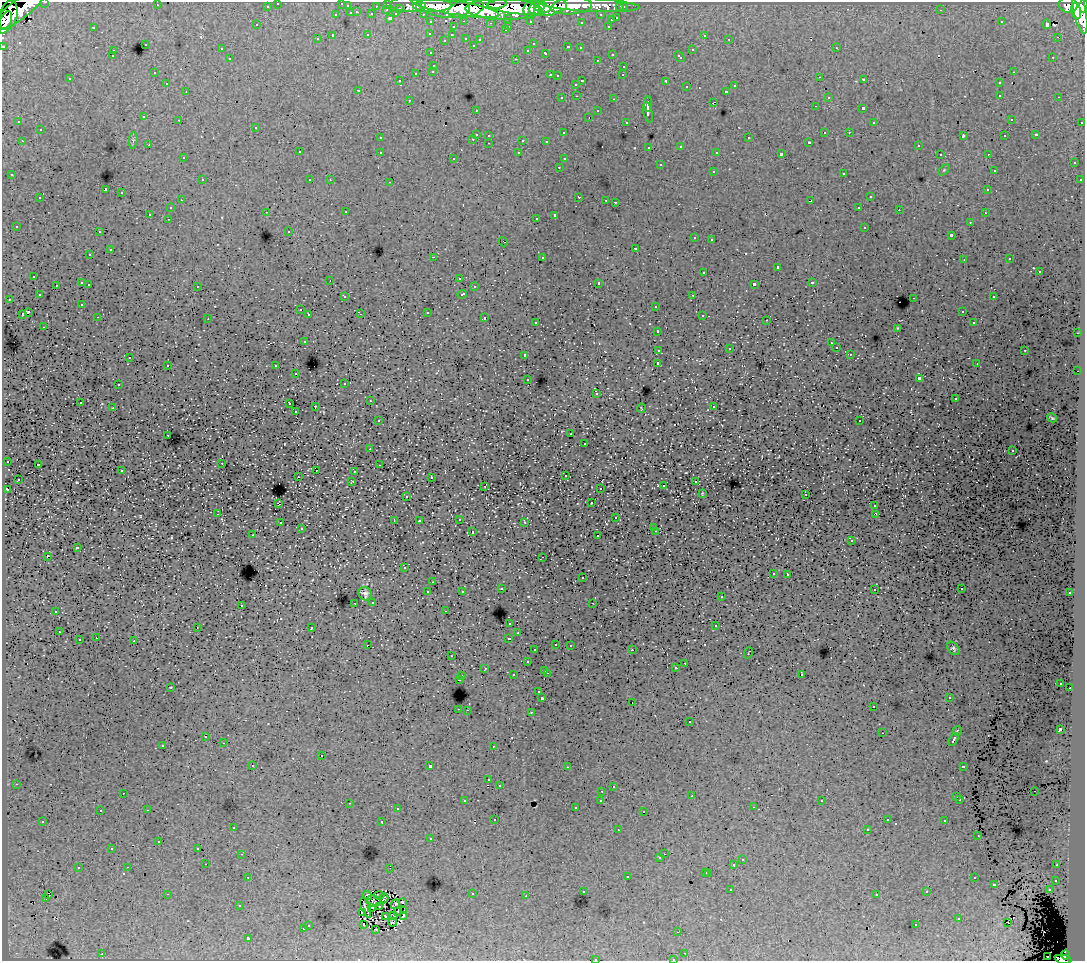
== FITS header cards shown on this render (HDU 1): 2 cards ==
NAXIS1  =                 1083
NAXIS2  =                  959

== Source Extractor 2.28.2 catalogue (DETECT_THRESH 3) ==
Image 1083 x 959 px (HDU 1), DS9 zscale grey, 1 PNG px = 1 image px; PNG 1087 x 963 px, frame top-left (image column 1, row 959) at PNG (2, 2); each listed source drawn as its Kron ellipse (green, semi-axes under 4 px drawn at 4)
Background 130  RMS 1.2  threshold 3.7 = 3 sigma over >= 5 px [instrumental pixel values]
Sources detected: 548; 2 with non-positive FLUX_AUTO (blend fragments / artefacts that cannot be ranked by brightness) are neither listed nor drawn; of the other 546, the 500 brightest by FLUX_AUTO listed and drawn (46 fainter detections omitted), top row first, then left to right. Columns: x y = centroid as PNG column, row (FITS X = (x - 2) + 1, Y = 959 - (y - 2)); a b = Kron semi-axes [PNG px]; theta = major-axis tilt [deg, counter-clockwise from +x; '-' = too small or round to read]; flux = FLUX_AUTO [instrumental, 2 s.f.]
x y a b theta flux
45 2 3 2 - 3600
278 3 3 3 - 2700
342 3 3 2 - 280
388 4 3 3 - 5400
497 4 10 3 10 80000
157 5 3 2 - 120
408 5 18 7 -5 23000
540 5 6 4 31 70000
590 5 49 6 -3 120000
1068 5 9 8 - 110000
267 6 3 3 - 1500
347 6 3 3 - 980
376 6 3 2 - 1100
432 6 19 6 1 210000
445 6 25 11 -7 180000
572 6 20 8 5 170000
1084 6 6 3 86 74000
519 7 32 7 -5 310000
548 7 19 8 9 340000
620 7 3 3 - 1200
623 7 3 3 - 2100
400 8 3 3 - 920
455 8 45 7 -10 380000
466 9 18 8 11 320000
503 9 38 10 -1 860000
532 9 9 7 60 190000
1080 9 25 6 -79 310000
19 10 30 9 36 360000
387 10 3 2 - 250
941 10 3 2 - 74
538 11 4 3 - 67000
1076 11 8 4 -79 200000
357 12 3 3 - 500
351 13 3 3 - 830
372 14 3 3 - 1200
396 14 4 3 - 1200
423 14 3 2 - 1800
8 15 15 8 77 300000
336 15 3 3 - 400
601 15 3 3 - 2000
390 18 3 3 - 1400
508 18 3 3 - 1200
617 18 3 3 - 710
611 20 3 3 - 410
464 21 3 2 - 290
530 21 3 3 - 1500
5 22 12 6 72 200000
431 22 3 3 - 2700
581 22 3 3 - 190
1001 22 3 2 - 78
490 23 3 2 - 100
1047 24 4 3 - 570
257 25 3 2 - 99
509 26 3 2 - 570
608 26 3 2 - 480
93 27 3 3 - 820
453 27 3 3 - 420
505 30 3 3 - 210
430 33 3 3 - 230
368 35 3 3 - 600
452 35 3 2 - 260
704 35 3 3 - 360
333 36 3 3 - 1600
1057 37 2 2 - 110
466 38 3 3 - 380
317 39 3 3 - 150
480 39 3 3 - 220
729 39 2 2 - 72
445 40 3 2 - 72
145 44 3 3 - 500
533 44 3 2 - 140
473 45 3 3 - 160
3 46 3 3 - 5900
568 47 4 3 - 660
580 48 3 3 - 220
836 48 3 2 - 280
221 49 3 3 - 260
528 50 3 3 - 220
692 50 3 3 - 540
113 51 3 2 - 270
431 53 3 3 - 290
546 53 4 3 - 430
612 54 3 3 - 370
112 56 3 3 - 180
679 57 6 3 -44 520
1053 57 3 2 - 110
230 59 3 3 - 330
516 59 3 2 - 640
597 60 3 2 - 220
434 65 3 3 - 440
624 66 3 3 - 310
433 71 3 3 - 330
1013 72 3 2 - 340
154 73 3 2 - 150
416 73 3 3 - 520
550 75 3 2 - 430
623 75 3 2 - 82
557 76 3 3 - 140
820 77 3 2 - 150
70 79 3 3 - 300
864 80 3 3 - 270
399 81 3 3 - 250
582 81 3 2 - 680
666 81 4 3 - 1100
167 83 3 2 - 220
999 83 3 3 - 290
576 84 3 3 - 310
735 86 3 3 - 420
687 87 3 3 - 300
358 90 3 3 - 160
186 91 3 2 - 180
727 91 3 3 - 400
1000 95 3 2 - 390
577 96 3 2 - 310
828 97 3 3 - 290
1059 97 3 2 - 260
562 98 3 2 - 210
614 99 3 2 - 470
409 100 3 2 - 290
713 102 4 2 - 620
648 104 8 2 -89 2600
815 106 3 2 - 120
863 108 3 3 - 1700
476 110 3 2 - 230
598 111 3 3 - 330
648 112 10 3 -77 3200
144 117 3 3 - 390
589 117 3 2 - 80
1011 119 3 3 - 260
179 120 3 2 - 260
19 122 3 3 - 190
626 122 3 3 - 190
874 122 3 3 - 160
1082 122 3 2 - 870
256 127 3 3 - 240
40 130 3 3 - 550
825 132 3 2 - 640
849 132 3 2 - 190
564 133 3 3 - 190
476 134 3 3 - 1100
1036 134 3 2 - 80
489 135 3 2 - 270
963 136 4 2 - 770
1005 136 3 3 - 280
380 138 3 3 - 330
749 138 3 3 - 550
473 139 3 2 - 390
133 140 8 3 85 140
523 140 3 3 - 940
22 141 3 2 - 290
546 141 3 3 - 170
809 142 3 2 - 90
489 143 3 2 - 280
149 145 3 2 - 210
681 146 3 3 - 300
918 146 3 3 - 320
649 147 3 3 - 250
299 152 3 3 - 360
380 152 3 3 - 450
717 152 3 3 - 270
519 153 3 3 - 240
781 154 4 3 - 2600
940 154 3 2 - 140
988 154 3 2 - 310
183 158 3 3 - 210
454 158 3 3 - 240
564 159 3 3 - 220
1074 163 3 3 - 280
660 165 3 3 - 700
559 167 3 2 - 320
944 170 6 4 45 96
994 170 3 3 - 130
713 171 3 3 - 510
844 173 3 3 - 550
12 175 3 3 - 240
202 180 3 3 - 390
310 180 3 3 - 270
330 180 3 2 - 110
1080 180 3 3 - 180
390 182 3 2 - 440
106 190 3 3 - 8400
988 190 3 3 - 250
122 193 3 3 - 780
579 197 3 3 - 550
870 197 3 3 - 520
40 198 3 3 - 400
181 200 2 2 - 190
606 200 3 2 - 170
810 201 4 3 - 810
615 202 3 3 - 620
859 207 3 2 - 250
170 208 3 3 - 320
899 210 3 2 - 150
266 212 3 2 - 250
346 212 3 2 - 200
985 213 3 2 - 220
150 214 3 3 - 1400
555 215 4 3 - 2200
536 218 3 2 - 190
168 219 3 2 - 260
970 222 3 2 - 230
16 226 3 3 - 240
865 227 3 3 - 570
289 231 3 3 - 140
99 232 3 2 - 320
951 235 4 3 - 1500
695 238 3 3 - 320
711 239 3 2 - 190
503 242 5 2 - 72
636 248 3 3 - 750
110 250 3 3 - 720
90 255 3 2 - 260
433 257 3 2 - 890
542 257 3 3 - 470
1010 259 3 3 - 220
964 260 3 2 - 210
777 267 3 3 - 900
1039 271 3 3 - 760
704 272 3 3 - 570
34 276 3 3 - 320
459 278 3 2 - 210
330 280 3 2 - 98
82 283 3 3 - 950
599 283 3 3 - 1600
812 283 3 3 - 730
89 284 3 2 - 390
754 284 4 3 - 2400
56 285 3 2 - 280
197 286 3 3 - 320
474 287 3 2 - 200
462 294 5 3 - 640
39 295 3 3 - 230
693 295 3 2 - 270
345 297 3 3 - 250
993 297 3 2 - 280
914 298 3 2 - 730
9 299 3 2 - 300
82 304 3 3 - 160
656 306 3 3 - 450
300 310 3 3 - 340
962 311 3 3 - 270
28 312 4 3 - 1900
427 312 3 3 - 850
22 314 3 3 - 890
361 314 3 2 - 92
309 315 3 3 - 470
702 315 3 3 - 410
98 317 3 2 - 220
485 318 3 3 - 730
208 319 3 2 - 80
767 320 3 2 - 130
536 322 3 3 - 260
974 323 3 3 - 220
44 327 3 2 - 250
898 328 4 2 - 87
658 331 3 3 - 330
1077 333 3 2 - 330
304 341 3 3 - 500
831 343 2 2 - 98
836 348 3 3 - 220
729 349 2 2 - 76
659 350 4 3 - 1100
1025 350 3 2 - 560
850 354 3 3 - 180
525 355 3 3 - 510
130 357 3 2 - 90
658 363 3 3 - 3200
977 364 3 2 - 110
168 365 3 2 - 410
276 366 3 3 - 490
1078 371 2 2 - 230
296 374 3 2 - 220
919 378 4 3 - 3000
528 379 3 3 - 270
345 383 3 3 - 170
118 385 3 3 - 310
596 393 4 3 - 75
955 399 3 2 - 140
370 401 3 2 - 190
80 402 3 2 - 260
290 404 3 3 - 540
315 406 3 2 - 780
714 406 3 2 - 260
113 408 3 2 - 80
641 408 4 2 - 75
296 411 3 2 - 190
1052 418 5 3 - 110
378 421 3 3 - 300
860 421 3 2 - 92
571 434 3 2 - 170
168 435 3 2 - 290
585 444 3 2 - 210
370 449 2 2 - 140
1012 451 3 3 - 230
7 461 3 3 - 220
222 463 3 2 - 250
38 464 3 3 - 250
379 465 2 2 - 71
316 470 3 2 - 430
122 471 3 3 - 360
354 471 3 2 - 220
565 475 3 3 - 210
298 477 2 2 - 200
431 477 3 3 - 240
18 479 3 2 - 220
695 481 3 2 - 250
352 482 3 2 - 76
485 486 3 2 - 360
663 486 3 3 - 370
600 488 3 2 - 220
7 490 4 3 - 640
702 493 4 3 - 72
806 494 3 2 - 120
407 496 3 3 - 210
278 503 4 2 - 730
591 503 3 3 - 180
874 506 3 3 - 190
218 514 3 2 - 300
876 514 4 3 - 100
616 518 3 3 - 370
459 519 3 2 - 330
394 521 3 2 - 75
419 521 3 3 - 250
525 522 3 3 - 350
280 523 3 2 - 330
653 527 3 3 - 210
301 529 3 3 - 190
656 531 3 2 - 290
472 532 3 3 - 670
253 535 3 2 - 240
598 536 3 3 - 360
852 540 3 3 - 370
77 548 3 3 - 1100
47 556 3 3 - 1600
543 557 3 2 - 200
404 568 3 3 - 200
773 573 3 3 - 320
788 574 3 3 - 340
582 578 3 3 - 360
433 582 3 2 - 160
501 589 3 3 - 270
874 589 3 2 - 280
962 589 3 2 - 84
462 591 3 3 - 190
428 592 3 3 - 590
1070 593 3 3 - 270
365 594 7 6 - 290
721 597 3 3 - 280
373 602 3 3 - 310
355 603 3 2 - 200
593 603 3 2 - 100
241 605 3 3 - 450
56 611 3 3 - 410
445 611 3 2 - 200
510 623 3 3 - 410
716 626 3 3 - 750
197 627 3 2 - 200
312 627 3 3 - 440
59 632 3 2 - 220
518 633 3 2 - 180
96 638 3 2 - 180
509 638 3 3 - 740
79 640 3 3 - 780
134 641 3 3 - 930
556 644 3 2 - 360
367 645 3 2 - 110
570 645 3 2 - 360
953 648 7 5 -52 160
535 650 3 3 - 280
632 650 3 2 - 300
748 653 6 3 71 680
451 656 3 2 - 180
527 662 3 3 - 550
685 663 3 2 - 260
485 668 3 2 - 310
675 668 3 3 - 180
545 670 3 2 - 330
547 673 3 2 - 430
801 674 3 3 - 350
513 675 3 3 - 370
462 676 3 2 - 380
459 679 3 3 - 830
1061 683 3 2 - 130
170 687 3 2 - 77
1070 688 2 2 - 260
539 692 3 3 - 240
949 697 3 2 - 180
542 698 3 3 - 2300
632 702 2 2 - 100
873 707 3 2 - 210
459 709 3 2 - 400
467 710 3 2 - 390
531 712 3 2 - 480
690 722 3 3 - 390
1060 729 4 3 - 3000
957 731 5 3 - 1100
882 733 2 2 - 81
206 737 3 2 - 170
953 739 7 3 59 1400
224 743 3 2 - 320
163 745 3 3 - 370
493 746 3 2 - 140
321 756 3 3 - 710
253 766 3 2 - 270
430 766 3 3 - 3800
963 766 4 3 - 840
567 767 3 2 - 180
489 780 3 3 - 210
16 784 3 2 - 150
499 785 3 3 - 210
613 787 3 3 - 180
602 791 3 2 - 240
1034 791 3 2 - 88
123 793 2 2 - 78
692 796 3 3 - 130
957 797 3 3 - 240
960 799 3 3 - 270
601 800 3 3 - 260
465 801 3 3 - 320
822 801 3 2 - 81
349 803 3 2 - 310
753 807 3 2 - 290
575 808 3 3 - 230
397 809 3 2 - 190
147 810 3 2 - 580
100 811 3 3 - 210
644 811 3 3 - 220
495 819 3 3 - 200
887 820 3 3 - 200
43 821 3 3 - 330
945 821 3 3 - 390
382 822 3 3 - 830
233 827 3 3 - 300
867 829 3 2 - 170
618 830 3 2 - 160
978 836 3 2 - 95
431 838 3 3 - 230
159 841 3 3 - 180
112 848 3 3 - 170
198 848 3 3 - 160
242 854 3 2 - 260
664 854 2 2 - 120
660 858 3 3 - 270
742 860 3 3 - 380
206 864 2 2 - 170
734 864 3 3 - 1100
1057 865 3 3 - 220
128 867 3 2 - 340
78 868 3 3 - 580
390 869 2 2 - 72
706 872 3 3 - 450
709 873 3 3 - 420
627 876 3 3 - 810
248 877 3 2 - 240
974 878 3 3 - 350
1056 880 3 3 - 330
994 884 3 3 - 710
731 890 3 2 - 230
1049 890 3 3 - 310
583 891 3 3 - 220
927 892 3 3 - 290
167 894 3 2 - 880
472 894 3 2 - 480
877 894 3 3 - 210
48 895 3 2 - 360
367 895 5 3 - 150
379 895 5 3 - 140
526 896 3 2 - 150
384 898 5 3 - 160
46 899 3 2 - 280
373 901 7 5 -12 86
402 902 4 3 - 100
395 904 5 3 - 96
239 906 3 3 - 160
380 906 2 2 - 73
372 907 3 2 - 71
366 908 11 3 -70 220
397 911 3 2 - 91
404 911 3 2 - 73
362 912 4 2 - 77
393 915 3 2 - 93
403 915 3 2 - 110
386 916 3 2 - 110
959 919 3 3 - 560
393 922 4 3 - 78
1007 922 3 2 - 240
308 925 3 3 - 310
364 925 3 2 - 140
916 925 3 2 - 200
303 929 3 3 - 410
376 929 2 2 - 74
678 932 3 2 - 91
248 938 3 3 - 2000
685 953 3 2 - 140
102 954 3 2 - 450
1066 955 4 4 - 50000
1047 956 2 2 - 340
595 959 3 3 - 490
673 959 3 2 - 180
1063 959 8 4 -10 87000
At the frame edge (FLAGS 8, measured only in part): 8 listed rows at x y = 45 2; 278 3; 342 3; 1084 6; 3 46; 595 959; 673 959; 1063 959
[46 fainter detections neither listed nor drawn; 2 non-positive-flux detections neither listed nor drawn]